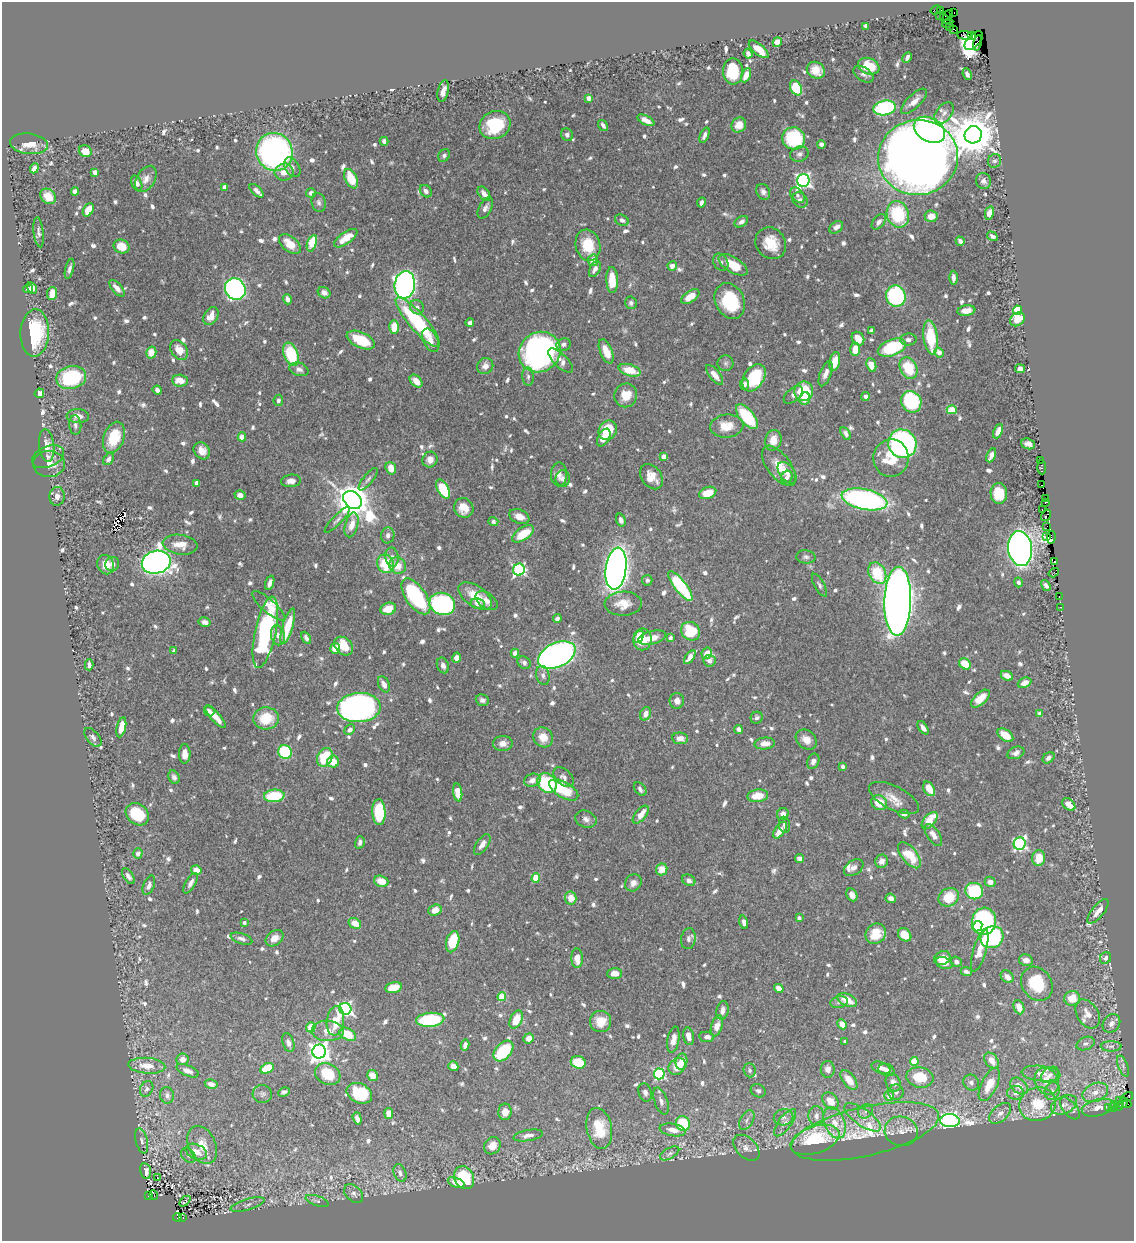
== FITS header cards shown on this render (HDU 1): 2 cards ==
NAXIS1  =                 1132
NAXIS2  =                 1239

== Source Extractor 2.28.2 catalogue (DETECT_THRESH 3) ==
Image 1132 x 1239 px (HDU 1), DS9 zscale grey, 1 PNG px = 1 image px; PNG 1136 x 1243 px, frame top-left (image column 1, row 1239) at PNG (2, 2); each listed source drawn as its Kron ellipse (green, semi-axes under 4 px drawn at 4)
Background 0.684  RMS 0.0093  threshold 0.0278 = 3 sigma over >= 5 px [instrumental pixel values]
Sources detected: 939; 2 with non-positive FLUX_AUTO (blend fragments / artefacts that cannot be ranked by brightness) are neither listed nor drawn; of the other 937, the 500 brightest by FLUX_AUTO listed and drawn (437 fainter detections omitted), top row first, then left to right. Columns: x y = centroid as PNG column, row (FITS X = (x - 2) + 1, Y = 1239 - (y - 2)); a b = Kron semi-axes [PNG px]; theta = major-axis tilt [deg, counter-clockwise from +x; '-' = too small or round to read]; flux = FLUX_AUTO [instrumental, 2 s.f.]
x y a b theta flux
936 10 5 3 - 15
940 11 4 3 - 11
954 12 2 2 - 23
948 15 6 4 55 230
939 16 3 3 - 390
945 19 6 3 -45 200
948 23 6 3 31 46
866 26 4 4 - 3
950 27 3 2 - 2.1
954 29 3 2 - 18
965 35 8 3 -6 18
971 35 3 2 - 9.5
974 40 11 6 45 270
777 42 5 4 - 7.9
977 43 8 3 77 27
759 49 12 5 -40 10
748 54 5 4 - 2.2
907 57 5 3 - 2.1
869 66 11 8 -22 15
816 70 9 8 - 8.5
733 71 13 10 -88 26
863 74 11 7 -34 2.3
967 74 6 3 -66 2.2
746 75 7 4 65 6.7
796 88 8 5 -61 26
443 91 11 5 77 5.6
589 98 4 4 - 7.5
914 101 17 6 45 6.5
884 108 11 7 11 76
944 113 12 7 52 3.3
646 120 9 4 -26 6.1
495 125 16 13 27 35
603 125 6 3 -55 2.3
739 125 8 7 - 6.1
929 130 17 12 -30 190
567 135 6 6 - 2.1
704 135 8 4 69 2.8
973 135 9 8 - 2500
794 138 11 11 - 47
384 141 4 4 - 2.6
29 144 19 10 -7 9.4
821 144 4 4 - 3
85 151 6 5 - 7.4
274 152 19 18 - 210
799 154 9 7 22 2.5
444 155 7 5 58 2
918 157 40 37 10 1200
995 161 7 6 - 2
292 167 11 7 -58 2.4
34 168 5 4 - 5
95 172 4 4 - 5.5
284 172 9 8 - 7.1
146 179 14 9 60 4.7
351 179 10 6 -64 15
803 181 6 6 - 200
984 181 8 7 - 2.8
137 183 8 5 -65 4.2
225 187 4 4 - 5.8
75 191 4 4 - 3.1
257 191 8 4 -42 2.7
426 191 7 5 -48 2.7
763 192 8 6 -61 2.6
311 193 5 4 - 2.5
484 194 8 5 -52 3.8
797 195 9 6 -49 2.4
48 196 8 7 - 8.3
800 200 8 7 - 2.7
701 202 5 4 - 2.2
319 203 10 7 -77 2.2
485 208 11 6 61 2.8
88 210 7 4 59 11
989 213 7 4 79 4.4
898 214 13 11 -69 40
931 216 6 6 - 7.7
622 220 7 5 -26 2.1
741 222 7 5 33 2.7
879 222 9 5 51 3.1
836 227 7 5 38 2.8
39 232 15 5 -83 2
992 236 6 4 -32 1.9
346 238 13 6 35 11
960 241 5 3 - 2.7
312 243 8 4 72 21
771 243 16 14 -52 14
290 244 13 7 -40 11
588 245 16 12 -75 19
121 247 8 6 -24 12
593 260 6 5 - 6.6
721 262 9 7 -56 2.4
733 265 16 7 -31 17
672 266 5 4 - 4
70 269 10 4 76 2.2
595 269 8 5 61 3.8
953 278 7 3 89 2.3
612 280 13 5 -88 16
405 285 14 10 82 340
32 288 6 4 -59 3.3
117 288 10 5 -48 4.8
28 289 5 4 - 2.1
235 289 11 10 - 220
52 293 6 5 - 9
324 293 6 5 - 3.7
896 296 11 9 -76 86
690 297 10 5 33 9.3
287 299 5 4 - 2.7
730 301 19 14 -64 42
631 303 6 6 - 2
417 307 7 6 - 3
966 310 9 5 8 4.4
1018 310 5 4 - 35
211 316 10 7 59 6.5
1017 319 8 6 36 9.5
418 322 32 8 -49 60
470 323 4 4 - 2.4
394 327 7 5 88 11
871 331 4 4 - 2.1
35 333 24 14 87 41
931 337 17 7 -82 25
858 339 7 6 - 8.4
908 339 8 6 5 2.2
361 340 15 7 -24 19
431 340 12 7 -64 4.4
563 344 7 6 - 2
892 348 15 8 20 43
855 349 7 5 87 9.6
179 350 11 8 -53 7.7
606 351 13 6 -67 10
151 352 6 5 - 6.9
540 352 21 19 35 250
939 352 5 4 - 5.4
291 354 12 7 -69 33
560 360 16 6 -45 5.3
835 362 9 5 78 8
726 363 8 8 - 1.9
871 365 7 4 -71 8.8
485 366 8 8 - 4.9
909 368 11 8 -64 23
299 369 10 6 -17 3
1020 369 5 4 - 4
630 370 11 6 -17 14
826 374 13 5 70 4.4
715 375 12 5 -50 5.6
71 377 15 11 12 51
528 377 9 5 -84 2
754 378 15 10 57 34
180 381 8 6 -5 8.2
416 381 7 5 -47 7.2
744 384 6 4 79 2.8
157 390 4 4 - 2.2
804 391 9 9 - 29
39 393 5 4 - 4.5
626 395 12 11 - 11
793 395 11 6 41 2.3
866 396 4 4 - 2.9
805 399 6 5 - 7.3
278 400 6 4 82 2
911 402 11 10 - 61
952 410 5 4 - 18
78 416 11 7 -3 4.7
747 417 15 7 -51 34
75 425 10 6 -85 2.2
727 426 17 11 6 11
608 430 10 8 58 25
998 431 8 4 65 5
846 433 7 4 -58 2.5
114 437 16 10 69 20
242 437 4 4 - 5.9
604 438 9 5 61 5.7
773 440 10 8 76 7.4
902 444 14 13 - 170
1028 444 7 5 -20 3.1
47 445 16 7 -84 5.8
202 451 9 7 -51 5.5
991 455 7 4 65 3.8
48 457 17 10 22 3.4
663 457 4 4 - 6.9
891 458 19 17 80 20
109 459 6 4 56 2.7
430 460 8 7 - 5.2
1041 460 3 2 - 12
49 464 16 13 3 8.2
779 466 23 11 -53 10
1042 467 7 3 -86 14
391 468 6 5 - 7.5
787 473 12 7 -53 4.3
559 474 12 8 -90 4.4
651 477 14 10 -53 8.6
787 477 6 5 - 2.4
368 479 14 5 51 2.3
563 479 8 7 - 2.6
291 481 10 6 7 3.6
197 483 4 4 - 5.9
1042 485 4 2 - 17
443 489 10 5 -60 34
708 493 9 6 20 12
999 493 10 8 -89 18
240 495 5 5 - 4.6
57 496 9 7 85 3.5
1046 498 3 2 - 1.9
864 499 23 10 -11 170
352 500 10 8 -43 1700
1046 502 4 2 - 4.8
464 508 10 9 - 9.9
1042 509 3 2 - 23
1046 515 6 3 57 25
519 516 10 7 -23 6.2
337 520 17 4 46 2.4
621 520 6 4 -73 2.9
493 522 5 4 - 2.2
352 525 13 6 74 7.6
1047 526 2 2 - 14
523 534 12 6 33 18
388 535 8 6 76 3
1046 537 3 3 - 32
1051 537 7 4 84 13
180 545 17 10 -8 9.8
1020 548 17 12 -82 530
392 557 9 6 -80 2.7
806 557 10 6 -5 2
156 562 15 11 13 600
1055 562 3 3 - 8.9
112 564 7 7 - 2.5
386 564 9 8 - 23
106 565 10 8 -66 8
398 565 8 8 - 8.5
616 569 21 10 82 550
519 570 6 6 - 100
877 573 11 8 -62 29
1054 573 5 4 - 34
647 580 5 5 - 1.9
1018 582 5 4 - 2.2
270 583 7 4 70 2.8
819 585 13 5 -60 1.9
1046 585 6 3 -57 2
680 586 18 6 -52 59
416 596 21 10 -55 59
475 596 19 10 -34 13
1059 597 4 3 - 10
487 601 12 7 -36 4.6
898 601 34 13 89 1100
478 603 7 5 -9 3
442 604 13 11 -20 110
623 604 18 12 2 10
269 606 21 6 -41 7.7
1060 607 3 2 - 3.6
388 609 8 6 18 11
557 619 4 4 - 2.5
205 622 6 4 -13 3.9
288 626 18 5 73 20
690 631 10 8 -39 31
265 632 36 10 78 94
278 635 10 7 -78 3.5
639 637 6 4 59 5.2
306 638 6 4 -62 2.2
652 638 14 6 14 7.7
670 638 4 3 - 2.7
642 639 11 9 85 16
344 646 10 8 -45 17
335 648 5 5 - 8.4
174 651 4 3 - 2.7
515 653 4 4 - 4.3
707 653 6 5 - 7.6
557 655 20 12 25 350
690 657 8 4 54 4.7
456 658 5 4 - 2.7
709 661 6 6 - 3.2
524 663 7 6 - 2.3
965 664 6 5 - 14
89 665 5 4 - 2.2
443 665 8 6 -68 3
543 675 10 6 -74 2.3
1007 676 6 4 -27 4.9
1024 683 7 5 23 5.5
384 684 8 5 -64 4.4
980 699 11 6 43 11
482 700 7 5 -17 2.3
677 701 8 7 - 4.1
359 708 22 14 3 270
209 711 6 5 - 2.1
646 714 7 5 65 4.4
1040 714 4 4 - 7.1
216 717 14 4 -47 6.9
266 718 13 11 5 19
757 718 6 6 - 1.9
121 727 10 4 77 9.7
923 728 7 4 -55 3.2
738 729 4 4 - 3.6
350 730 6 5 - 3.1
1005 735 9 5 -35 12
93 737 11 6 -50 2.4
543 737 10 9 - 8.3
680 738 8 6 -6 5.2
806 740 11 9 -39 6
503 743 10 7 4 4.6
765 743 10 6 5 5.6
285 752 7 6 - 53
1016 753 9 6 22 3.1
185 754 10 6 -90 5.3
325 757 10 7 63 25
1048 758 6 5 - 2.6
813 761 8 6 68 3.4
333 762 6 6 - 8
843 766 4 3 - 2.8
174 777 7 5 -63 2.2
564 777 12 7 -43 3.5
532 780 8 6 19 3.6
547 783 11 8 -49 54
640 789 8 5 -50 2.5
929 789 8 5 -60 9
564 790 16 8 -31 27
458 792 9 4 -82 13
274 796 10 6 6 29
758 796 10 6 7 11
894 798 27 11 -27 9.3
879 803 8 7 - 12
1069 804 7 5 -41 6
379 812 13 6 -88 41
137 814 12 10 -40 25
783 814 6 5 - 3.8
904 814 5 4 - 2.6
641 815 10 5 51 7.8
586 819 11 8 -19 3.1
930 820 10 5 49 16
785 825 8 5 -80 2
780 830 9 5 55 7.8
933 835 12 6 -55 5.4
360 842 6 4 73 2.3
1020 844 6 6 - 110
482 845 12 5 55 4.4
138 853 5 4 - 3.4
909 855 15 8 -51 17
799 858 5 4 - 3.3
1039 858 8 6 88 11
882 861 7 6 - 3.3
854 868 11 7 35 2.3
662 869 6 5 - 8.7
196 870 5 5 - 6
128 876 9 5 -56 2.7
536 878 4 4 - 24
689 880 7 5 -30 2.5
381 881 7 5 -18 9.6
990 882 5 5 - 3.9
191 883 11 5 60 2.5
633 883 9 8 - 4.2
149 885 10 5 68 2.5
974 891 9 8 - 42
852 895 7 5 -63 3.7
949 897 10 9 - 18
571 898 6 6 - 8.4
891 898 5 4 - 2.8
435 910 7 5 20 7
1098 911 15 6 51 5.7
799 918 4 4 - 2.3
984 921 13 12 - 120
744 922 7 4 -77 3.2
244 923 3 3 - 2.4
355 923 6 5 - 8.8
977 926 5 4 - 11
876 934 11 9 40 14
905 935 7 5 -41 14
992 937 12 10 37 75
274 938 10 7 37 6
241 939 11 5 -17 2.8
688 939 10 7 81 2.6
453 942 11 6 74 28
980 950 22 6 73 8.8
577 958 9 5 -88 7.7
942 958 8 6 29 10
1105 958 6 5 - 2.2
1026 960 7 6 - 4.2
956 962 5 4 - 2.8
944 963 9 5 -18 4
966 971 5 4 - 2.1
615 973 7 5 2 5.8
1007 977 7 5 -46 5.1
1037 984 18 15 -55 26
393 987 8 5 12 16
779 988 5 4 - 5.7
502 997 4 4 - 22
1072 998 8 7 - 11
847 1000 10 6 -25 11
839 1002 9 5 11 2.1
1019 1007 7 5 -67 7.9
345 1009 6 6 - 160
723 1010 9 6 77 4.2
1088 1014 16 10 -59 6.1
430 1020 14 7 5 55
516 1020 9 6 64 13
335 1021 15 8 82 14
601 1021 10 10 - 11
1111 1023 10 8 51 3.7
842 1024 5 4 - 8.4
717 1026 11 5 73 7.1
311 1027 5 4 - 13
328 1031 16 10 -2 9.2
348 1034 9 5 -28 18
689 1036 9 5 -79 5
707 1037 7 5 -7 3.4
529 1038 5 5 - 5.2
673 1040 13 6 79 4.7
845 1042 4 3 - 2.9
288 1043 9 5 -72 2.8
1085 1044 9 6 22 2.2
465 1045 5 4 - 3
1111 1046 10 5 0 2
319 1051 7 6 - 450
503 1051 12 7 48 41
183 1059 6 6 - 3.8
992 1060 9 6 -52 7.1
914 1061 4 4 - 20
578 1062 7 6 - 22
681 1062 8 5 79 6
147 1066 18 8 -4 9.2
453 1066 5 4 - 4.6
677 1066 9 7 44 11
1123 1066 11 5 -69 2.2
267 1068 7 5 25 20
881 1068 10 5 -18 4.6
828 1069 8 7 - 4.7
750 1070 7 6 - 2
886 1070 8 6 -19 3.6
188 1071 12 5 -23 3.9
1041 1073 19 7 -6 6
328 1074 13 10 -29 20
659 1074 5 5 - 79
1050 1075 10 7 39 3.4
373 1076 6 5 - 6.8
920 1077 13 10 -11 19
849 1080 11 6 -52 10
1047 1081 14 11 -57 9.7
893 1083 9 7 -62 4.5
971 1083 8 7 - 2.9
211 1084 6 5 - 4
989 1084 18 8 64 13
1019 1086 10 7 -42 6.4
147 1089 8 6 59 2.1
758 1091 8 6 -25 2.4
1052 1091 9 7 62 3.1
284 1092 6 4 28 2
645 1092 9 6 -72 2.4
896 1092 8 7 - 2.5
1095 1092 13 9 23 6.7
359 1093 13 9 -26 30
1016 1093 8 7 - 3.6
262 1094 9 9 - 2.2
167 1095 8 7 - 2.8
889 1096 5 5 - 7.1
1127 1097 6 3 27 6.9
661 1101 14 6 -71 3.2
830 1101 10 7 -49 9.7
1119 1101 4 3 - 74
1123 1103 6 3 58 44
1038 1104 18 16 23 25
1115 1104 3 3 - 18
1127 1104 4 3 - 21
1064 1105 14 8 25 5.2
1119 1106 4 3 - 44
1113 1107 4 3 - 19
1070 1108 13 7 -50 3
1098 1108 16 8 13 6.3
1109 1108 3 2 - 2.1
865 1111 8 6 43 2.4
505 1112 8 6 87 6.1
1000 1113 13 7 42 4.5
389 1114 5 4 - 6.1
816 1116 10 8 -88 4.7
784 1117 10 8 13 3.2
863 1117 21 8 -36 8
357 1118 6 4 -72 3.3
747 1120 11 6 61 2.9
950 1121 10 6 -3 240
683 1123 7 7 - 28
785 1123 16 6 53 4
835 1123 16 10 -68 10
599 1128 21 12 -79 22
673 1130 13 6 -10 6.6
865 1131 75 24 13 68
901 1131 16 15 - 9
528 1135 15 5 10 4
815 1140 25 13 19 55
142 1141 13 6 -76 2.8
202 1145 20 13 -64 10
492 1146 9 7 53 5.7
746 1148 15 10 -45 4.8
196 1152 11 7 -23 7.1
670 1153 10 5 30 2.1
188 1155 8 6 -46 2
146 1171 8 5 -80 4.8
400 1173 9 6 -68 2.8
157 1178 2 2 - 2.2
464 1178 12 9 -65 38
456 1183 9 4 -23 5.8
354 1194 11 7 -44 2.7
148 1195 4 3 - 85
154 1195 5 2 - 14
185 1201 6 3 43 5.9
317 1201 12 5 -18 1.9
247 1205 17 5 17 3
177 1217 4 3 - 85
183 1217 3 2 - 8.8
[437 fainter detections neither listed nor drawn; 2 non-positive-flux detections neither listed nor drawn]